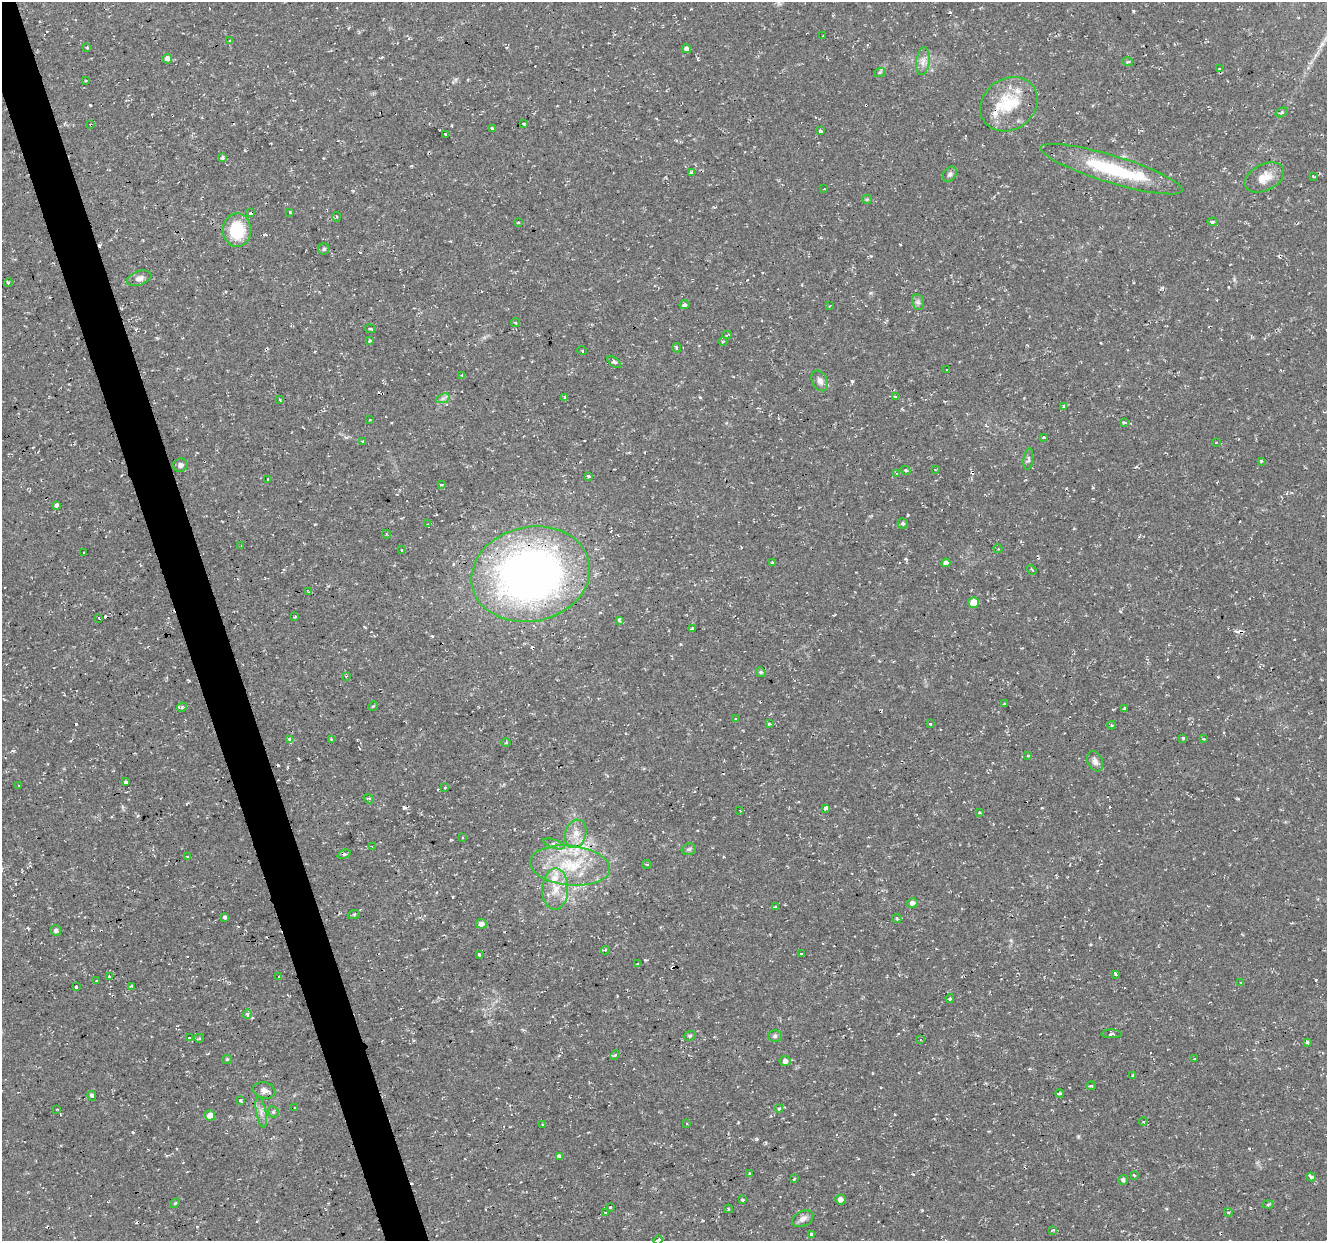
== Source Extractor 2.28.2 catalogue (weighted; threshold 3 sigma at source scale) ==
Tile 11 of 4 x 4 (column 3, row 3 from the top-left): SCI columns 2653-3977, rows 1346-2584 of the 5303 x 5123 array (HDU 1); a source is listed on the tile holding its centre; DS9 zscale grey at full resolution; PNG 1329 x 1243 px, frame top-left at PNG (2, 2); each listed source drawn as its Kron ellipse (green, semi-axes under 4 px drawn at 4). Shown black and unused: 3% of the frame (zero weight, under 2 of 3 exposures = <1% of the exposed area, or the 3 px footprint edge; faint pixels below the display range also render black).
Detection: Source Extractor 2.28.2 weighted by HDU 2 'WHT'; one run over the whole footprint, this tile lists its part. Background 0.0251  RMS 0.0042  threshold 0.0187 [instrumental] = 3 sigma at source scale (4.5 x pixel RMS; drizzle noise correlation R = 1.50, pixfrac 1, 0.0396/0.0396 arcsec/px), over >= 5 px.
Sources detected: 232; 42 cosmic-ray / hot-pixel residue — neither listed nor drawn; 7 inside a brighter listed object's ellipse — not listed separately; the other 183 listed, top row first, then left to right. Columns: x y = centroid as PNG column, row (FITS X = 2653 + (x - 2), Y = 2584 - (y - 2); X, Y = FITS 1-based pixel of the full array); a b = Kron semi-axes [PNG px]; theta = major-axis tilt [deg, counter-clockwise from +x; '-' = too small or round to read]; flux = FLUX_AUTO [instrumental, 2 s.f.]
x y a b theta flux
823 36 3 2 - 0.5
230 41 3 3 - 3.3
87 48 3 2 - 0.69
686 49 4 4 - 1.4
167 59 5 4 - 2.5
923 61 14 6 84 2.6
1128 62 5 3 - 0.45
1220 68 3 3 - 0.41
880 72 6 4 19 0.57
86 80 3 3 - 0.4
1009 104 30 25 37 19
1282 112 6 4 32 0.57
524 124 3 3 - 0.67
91 125 3 3 - 1
493 128 4 3 - 1.9
820 131 4 3 - 2.1
445 134 3 3 - 1.3
223 158 4 4 - 1.1
1112 169 74 13 -17 31
691 173 4 3 - 4.4
950 174 8 6 51 1.2
1313 176 3 2 - 0.71
1264 177 21 13 26 6
824 189 2 2 - 0.28
867 199 5 4 - 0.5
290 212 3 2 - 1.3
251 213 4 3 - 4.1
336 217 4 2 - 0.44
1212 222 5 4 - 0.72
519 223 3 3 - 1.5
237 230 17 14 -90 17
324 249 5 5 - 0.84
139 278 12 7 19 2.1
8 283 4 3 - 0.41
918 302 8 6 -78 1.2
684 305 5 4 - 1.1
829 306 3 2 - 0.29
515 323 4 3 - 0.38
370 329 5 2 - 0.5
727 335 5 2 - 1.2
370 341 4 4 - 0.6
723 341 4 3 - 0.38
677 348 5 3 - 0.76
582 350 5 3 - 0.35
614 362 8 4 -38 1
947 370 3 2 - 0.33
462 376 3 3 - 0.81
820 381 11 7 -62 1.9
565 397 3 3 - 1.7
895 397 3 3 - 4.5
443 398 7 4 19 1
280 400 3 3 - 1.3
1064 406 4 3 - 0.92
369 420 3 2 - 0.36
1124 423 3 3 - 2
1044 437 4 3 - 1.1
363 441 3 3 - 1.3
1216 442 3 2 - 0.26
1028 459 11 4 82 1
1261 461 4 3 - 0.37
180 465 7 6 - 1.9
905 470 5 3 - 0.52
935 470 3 2 - 0.35
897 474 3 3 - 1.1
588 476 3 3 - 1.2
268 479 4 3 - 1.5
441 485 4 3 - 1.4
56 505 4 3 - 3
903 523 5 5 - 0.88
428 524 3 2 - 0.3
386 534 4 3 - 0.43
241 546 3 2 - 0.45
998 549 4 4 - 0.52
401 550 3 2 - 0.67
84 553 3 3 - 0.97
772 562 3 3 - 0.53
946 563 4 4 - 2.2
1032 570 5 2 - 0.52
531 574 60 47 13 230
309 592 3 3 - 0.48
974 602 5 5 - 6.3
295 617 3 3 - 0.5
99 618 3 2 - 0.5
619 620 4 3 - 1.2
692 629 3 3 - 4.2
761 672 5 4 - 0.7
346 676 3 3 - 0.39
1004 704 3 2 - 0.29
373 706 5 4 - 0.41
182 707 5 4 - 0.69
1124 708 3 3 - 1.1
736 719 4 4 - 0.55
769 724 3 3 - 1.8
930 724 3 3 - 1.1
1112 725 4 3 - 0.88
1183 738 3 3 - 0.56
289 739 3 3 - 1.7
331 739 2 2 - 0.36
1203 739 3 3 - 0.68
506 743 5 3 - 0.41
1028 755 3 3 - 0.5
1095 761 10 7 -67 2
125 782 3 3 - 4.3
19 785 3 2 - 0.45
445 787 4 3 - 0.42
369 799 5 4 - 0.91
826 808 4 3 - 5.9
740 811 3 2 - 0.37
979 813 3 3 - 1.5
576 834 14 10 74 4.7
462 837 3 2 - 0.37
554 844 11 4 -18 1.2
372 847 3 2 - 0.49
689 849 7 5 15 0.88
344 854 7 4 20 0.72
188 856 4 3 - 2.7
647 864 4 2 - 0.51
570 865 40 20 -6 24
555 889 20 13 88 7.5
912 903 5 4 - 1.6
775 907 4 3 - 0.46
354 914 6 4 19 0.51
225 917 4 3 - 4.5
897 918 5 3 - 0.45
481 924 5 5 - 2
56 930 5 5 - 1.1
605 950 4 3 - 0.66
479 954 4 3 - 1.4
801 954 3 3 - 1.1
638 964 3 3 - 1
1116 974 4 3 - 1.3
279 976 3 3 - 0.41
109 977 3 3 - 1.7
96 981 3 2 - 0.66
1241 982 3 3 - 0.36
131 986 3 3 - 1.2
76 987 4 3 - 2.2
950 999 4 3 - 0.73
247 1014 5 4 - 1.6
1112 1034 10 4 -1 0.78
690 1036 6 4 22 0.6
775 1036 7 5 2 0.93
190 1038 4 3 - 1.7
199 1038 5 4 - 0.66
920 1039 3 2 - 0.48
1307 1042 3 3 - 4.1
615 1055 5 3 - 0.49
227 1059 5 4 - 0.52
1194 1059 3 3 - 0.58
785 1061 5 5 - 1.6
1133 1075 3 3 - 1.1
1091 1086 5 3 - 0.87
264 1090 11 8 -14 2.5
1059 1093 4 3 - 1.3
92 1096 5 3 - 7.1
240 1100 4 3 - 0.86
295 1108 3 3 - 1.5
779 1108 4 4 - 1.3
57 1109 3 3 - 0.54
261 1112 16 5 -80 2.2
273 1112 6 5 - 0.76
210 1115 5 5 - 4.2
1143 1122 4 3 - 0.44
542 1124 3 2 - 0.35
687 1124 3 2 - 0.6
559 1156 3 3 - 8.7
749 1173 3 3 - 1.7
1134 1175 3 3 - 5.4
1311 1177 4 3 - 4.5
794 1179 4 2 - 0.38
1123 1180 5 4 - 1.1
840 1199 5 5 - 1.9
742 1200 3 3 - 0.51
175 1203 6 3 44 0.48
1268 1205 5 3 - 0.41
610 1207 3 3 - 2.1
728 1209 4 3 - 0.57
1228 1212 4 3 - 0.42
605 1213 3 3 - 1.2
803 1219 11 7 28 2.1
1052 1230 4 3 - 1.1
811 1234 4 3 - 3.6
658 1240 5 3 - 2.6
Overlapping masked pixels (flux is a lower limit): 3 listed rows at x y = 91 125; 251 213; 531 574
Isophote crosses this tile's border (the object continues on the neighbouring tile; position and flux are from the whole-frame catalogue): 1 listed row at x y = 658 1240
Unlisted compact peaks at least as high as the median listed source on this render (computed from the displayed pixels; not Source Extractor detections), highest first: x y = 852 381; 1133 11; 1316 980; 1162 288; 950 12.